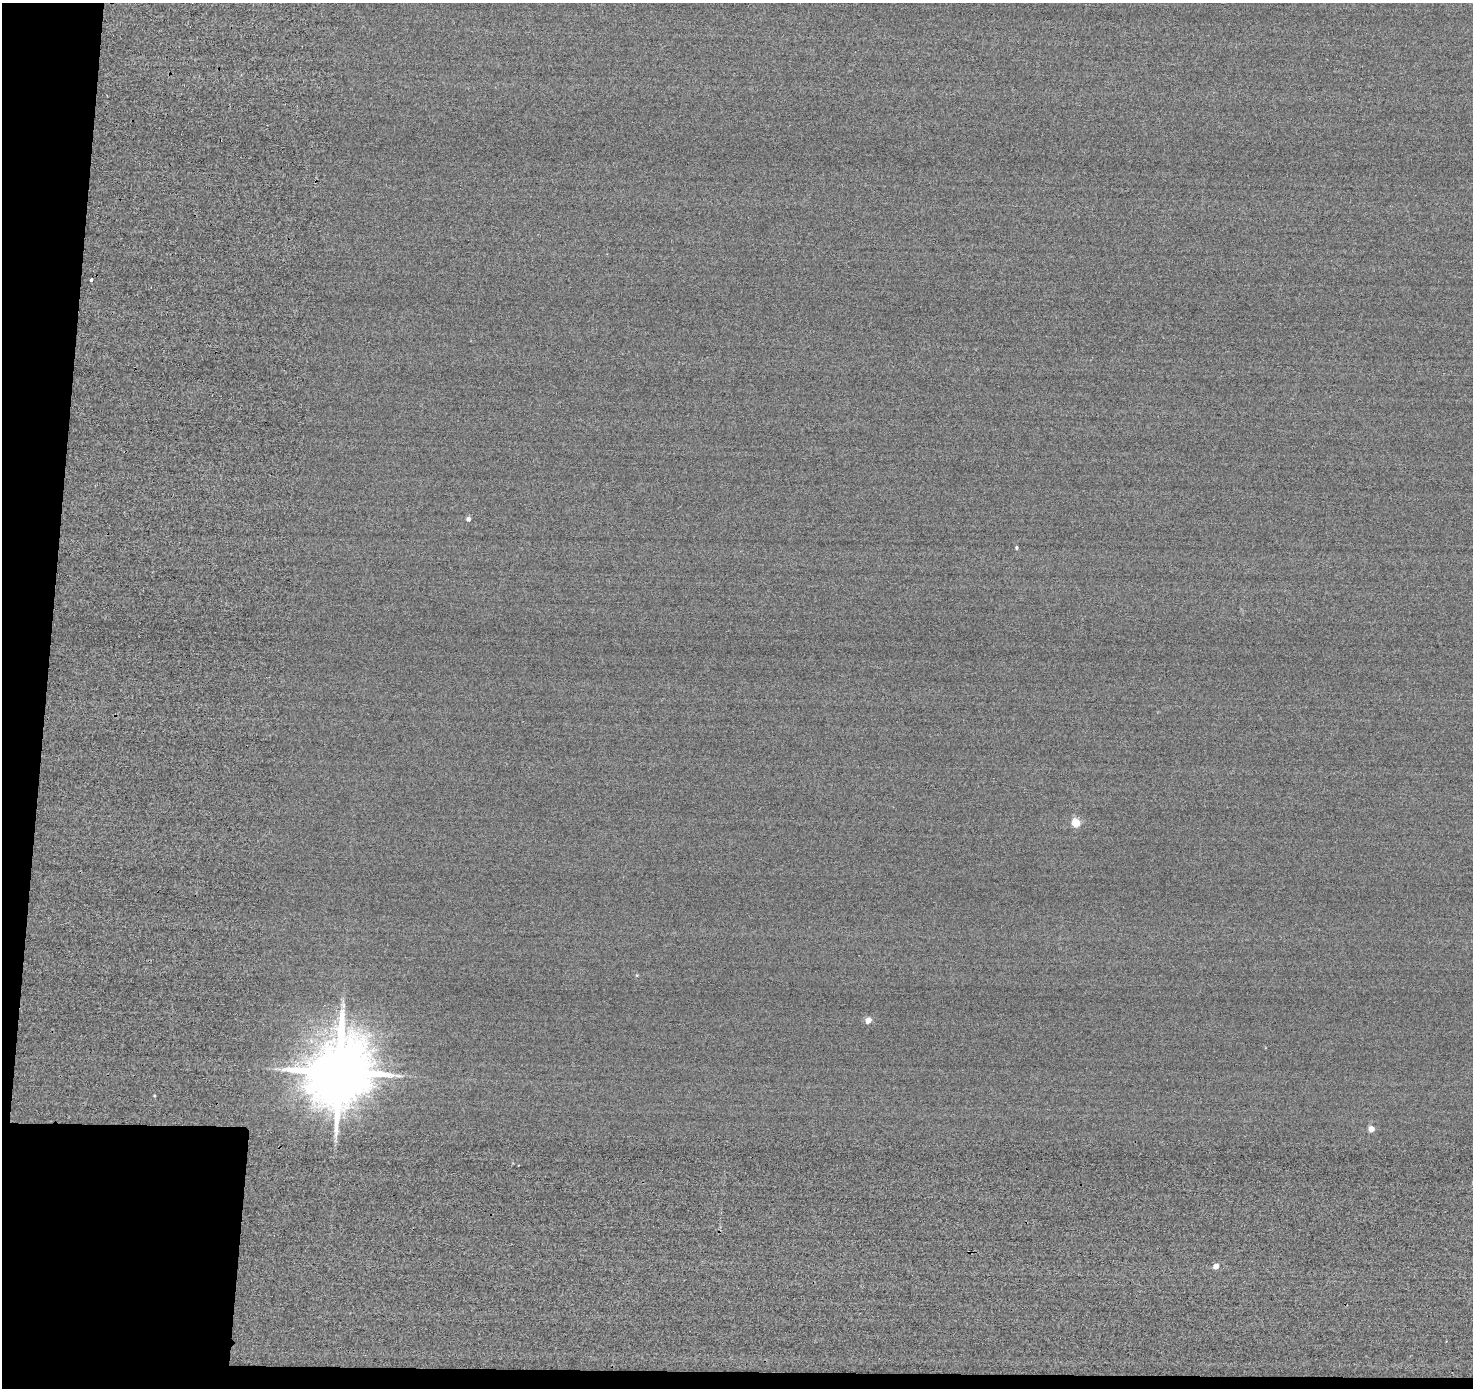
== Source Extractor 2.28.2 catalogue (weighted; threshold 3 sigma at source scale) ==
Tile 7 of 3 x 3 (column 1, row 3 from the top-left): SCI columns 17-1487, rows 215-1600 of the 4678 x 4710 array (HDU 1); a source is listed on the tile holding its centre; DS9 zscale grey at full resolution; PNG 1475 x 1390 px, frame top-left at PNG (2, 3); no overlay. Shown black and unused: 7% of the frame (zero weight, under 2 of 3 exposures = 12% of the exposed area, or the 3 px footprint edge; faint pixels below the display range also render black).
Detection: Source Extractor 2.28.2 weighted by HDU 2 'WHT'; one run over the whole footprint, this tile lists its part. Background -0.431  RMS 3.3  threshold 14.8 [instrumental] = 3 sigma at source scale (4.5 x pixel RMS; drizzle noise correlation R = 1.50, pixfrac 1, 0.05/0.05 arcsec/px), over >= 5 px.
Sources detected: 9; all 9 listed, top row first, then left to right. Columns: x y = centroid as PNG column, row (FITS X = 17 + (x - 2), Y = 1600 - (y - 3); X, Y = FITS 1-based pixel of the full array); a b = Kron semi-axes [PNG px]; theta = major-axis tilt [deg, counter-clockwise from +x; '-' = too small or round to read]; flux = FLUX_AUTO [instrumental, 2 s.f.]
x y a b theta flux
92 279 3 3 - 2.3e+03
468 519 4 4 - 1.1e+03
1017 548 3 3 - 4.5e+02
1076 823 5 5 - 1.3e+04
343 1005 8 6 -70 1.1e+03
868 1020 5 5 - 3.2e+03
339 1072 17 15 68 3.2e+06
1371 1129 5 4 - 3.4e+03
1216 1266 4 4 - 2.6e+03